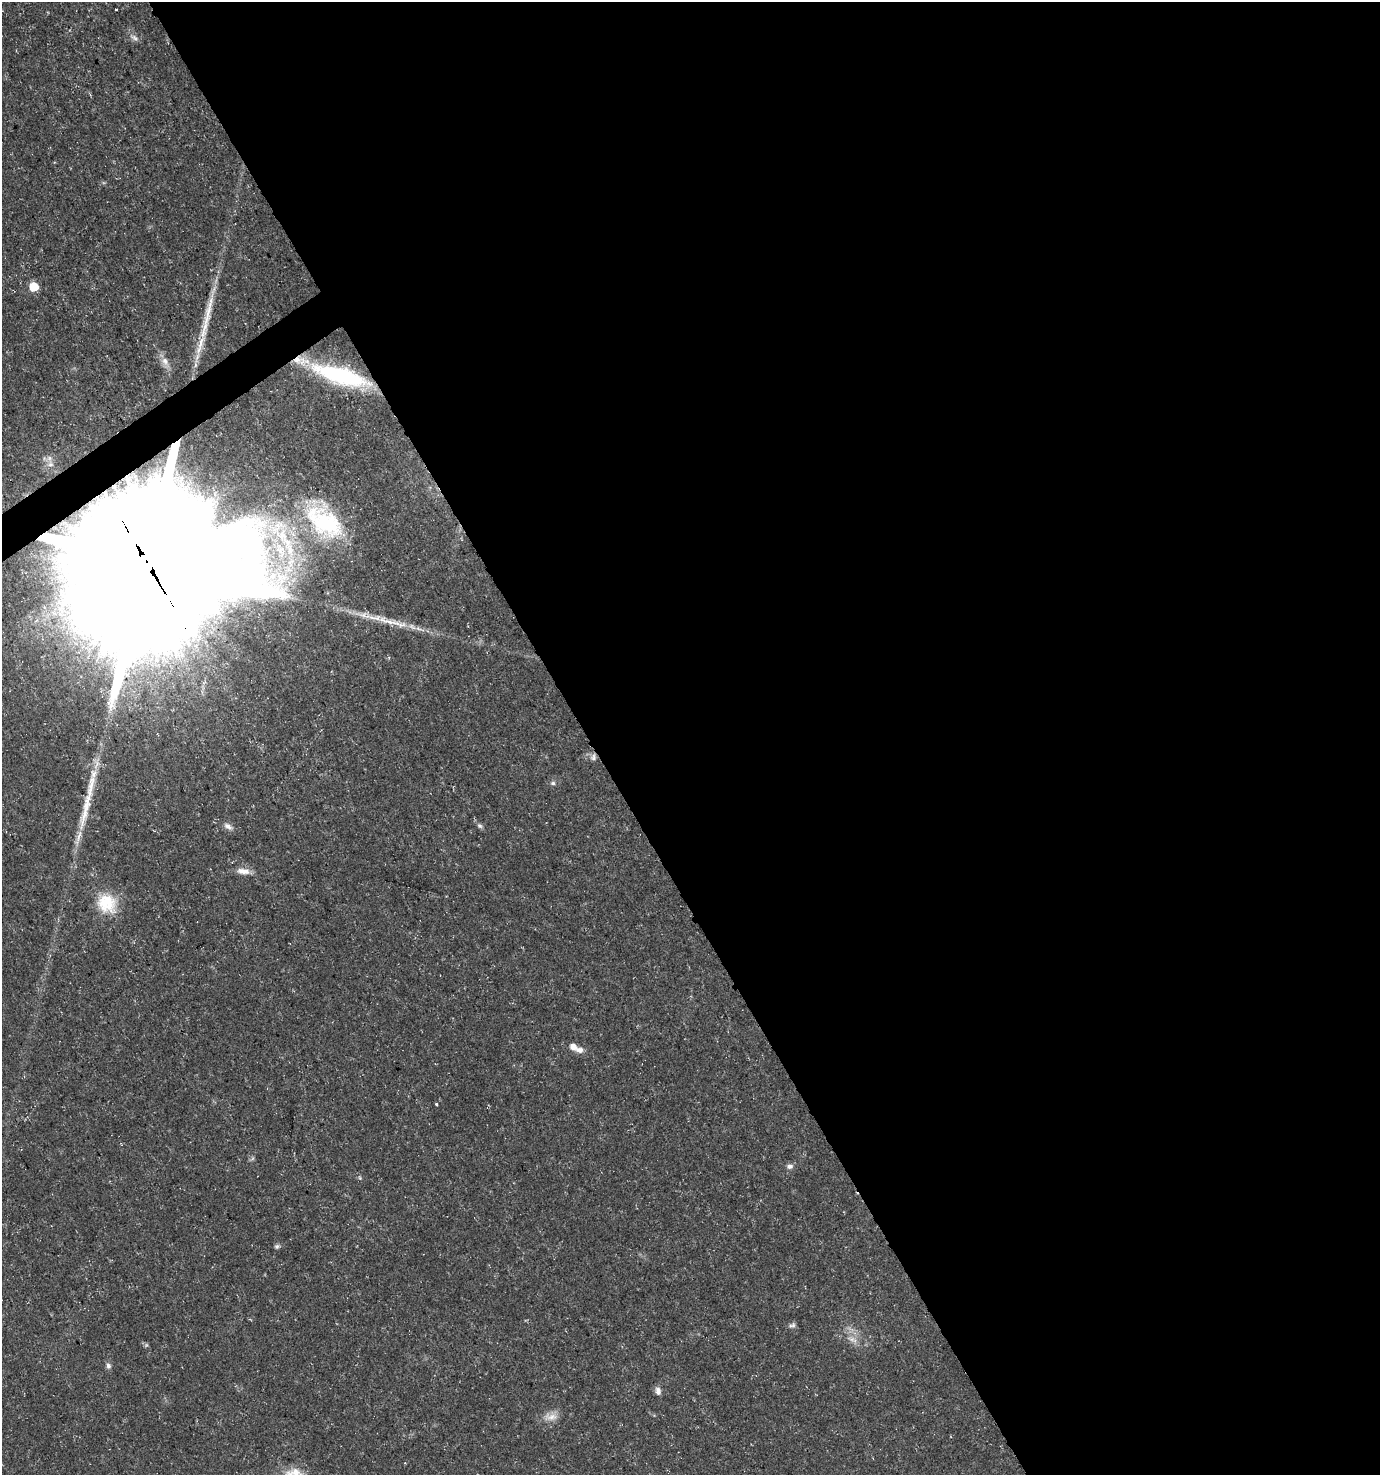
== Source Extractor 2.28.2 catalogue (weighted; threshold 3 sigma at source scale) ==
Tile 8 of 4 x 4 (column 4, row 2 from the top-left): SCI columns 4254-5631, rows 2952-4424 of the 5812 x 5898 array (HDU 1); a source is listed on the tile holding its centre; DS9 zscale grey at full resolution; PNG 1382 x 1477 px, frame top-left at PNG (2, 2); no overlay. Shown black and unused: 58% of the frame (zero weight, under 3 of 5 exposures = <1% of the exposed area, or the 3 px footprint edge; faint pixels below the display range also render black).
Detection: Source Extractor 2.28.2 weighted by HDU 2 'WHT'; one run over the whole footprint, this tile lists its part. Background 0.0146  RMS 0.0018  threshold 0.00822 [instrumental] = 3 sigma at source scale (4.5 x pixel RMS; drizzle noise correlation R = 1.50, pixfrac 1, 0.0396/0.0396 arcsec/px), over >= 5 px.
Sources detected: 35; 1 too faint to see at this stretch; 2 inside a brighter object's white glare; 2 long thin detections or spike segments (spike, bleed or trail) — not listed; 2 inside a brighter listed object's ellipse — not listed separately; the other 28 listed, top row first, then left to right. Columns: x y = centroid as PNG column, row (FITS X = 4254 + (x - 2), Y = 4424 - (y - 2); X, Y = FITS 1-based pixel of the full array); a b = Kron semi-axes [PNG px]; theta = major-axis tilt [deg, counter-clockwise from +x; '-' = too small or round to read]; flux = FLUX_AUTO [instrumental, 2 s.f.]
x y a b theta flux
116 10 3 3 - 0.49
134 38 14 6 -31 0.8
54 162 3 3 - 0.14
34 287 6 6 - 6.4
201 343 25 9 66 2.9
165 361 15 8 -58 1.5
341 376 59 16 -17 24
324 521 64 37 -47 24
280 550 37 17 -60 12
146 562 55 48 18 11000
389 622 51 9 -13 5.3
593 757 10 8 83 0.8
553 783 6 5 - 0.43
228 826 13 7 -34 0.95
480 826 7 6 - 0.44
243 871 18 8 -4 1.6
107 903 26 23 -40 6.6
573 1047 7 6 - 1.6
580 1050 10 8 -10 0.95
436 1104 3 3 - 0.7
790 1166 9 7 9 0.72
277 1246 7 6 - 0.4
792 1325 10 5 24 0.51
852 1340 16 7 -29 1.4
146 1345 6 4 45 0.27
108 1366 7 6 - 0.61
658 1391 10 7 -84 0.93
551 1417 21 10 5 2
Overlapping masked pixels (flux is a lower limit): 3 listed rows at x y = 341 376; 146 562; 593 757